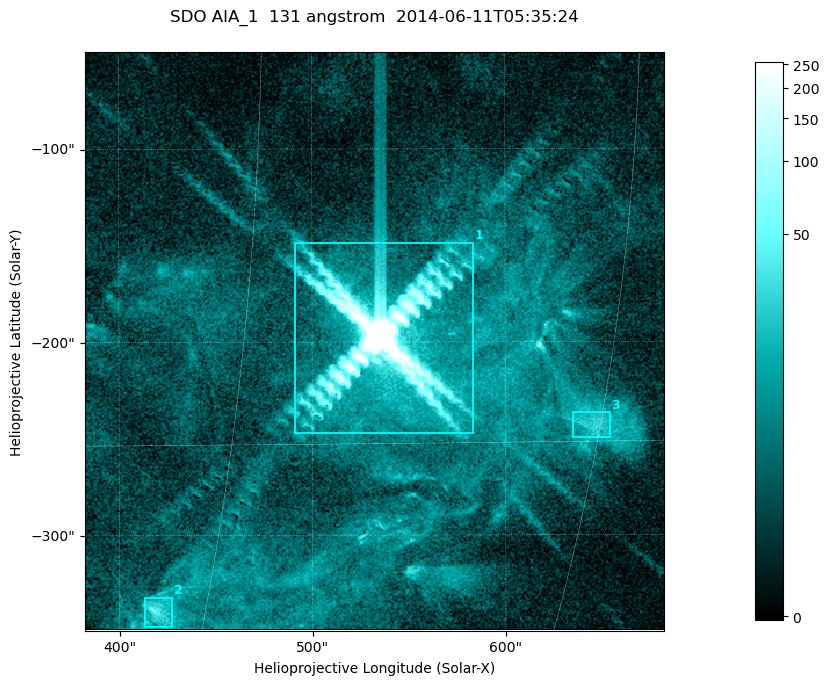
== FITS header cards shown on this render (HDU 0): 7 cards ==
TELESCOP= 'SDO     '           /
INSTRUME= 'AIA_1   '           /
WAVELNTH=                  131 /
WAVEUNIT= 'angstrom'           /
DATE-OBS= '2014-06-11T05:35:24.26' /
CTYPE1  = 'HPLN-TAN'           /
CTYPE2  = 'HPLT-TAN'           /

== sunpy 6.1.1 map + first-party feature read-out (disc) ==
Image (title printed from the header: SDO AIA_1  131 angstrom  2014-06-11T05:35:24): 499 x 499 px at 0.601 arcsec/px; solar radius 945 arcsec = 1573 px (partial field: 3.2% of the solar disc is inside the frame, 100% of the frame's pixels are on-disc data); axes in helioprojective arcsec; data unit not stated in the header (colour bar unlabelled)
Orientation: roll -0.139 deg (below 1 deg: not rotated)
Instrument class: DISC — disc imager (sunpy class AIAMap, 131 A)
Bright regions (active regions / flare kernels): reference = the on-disc median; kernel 5 px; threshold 5 sigma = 15.3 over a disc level ~3.57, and >= 1.15x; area >= 249 px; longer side >= 6 px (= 3.6 arcsec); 3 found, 3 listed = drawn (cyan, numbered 1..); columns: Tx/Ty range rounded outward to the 2 arcsec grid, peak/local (2 s.f.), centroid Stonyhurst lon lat
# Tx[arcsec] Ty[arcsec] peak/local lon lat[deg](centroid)
1 490..584 -248..-148 4269 +35 -12
2 412..428 -348..-332 12 +28 -21
3 634..654 -250..-236 7.8 +45 -14